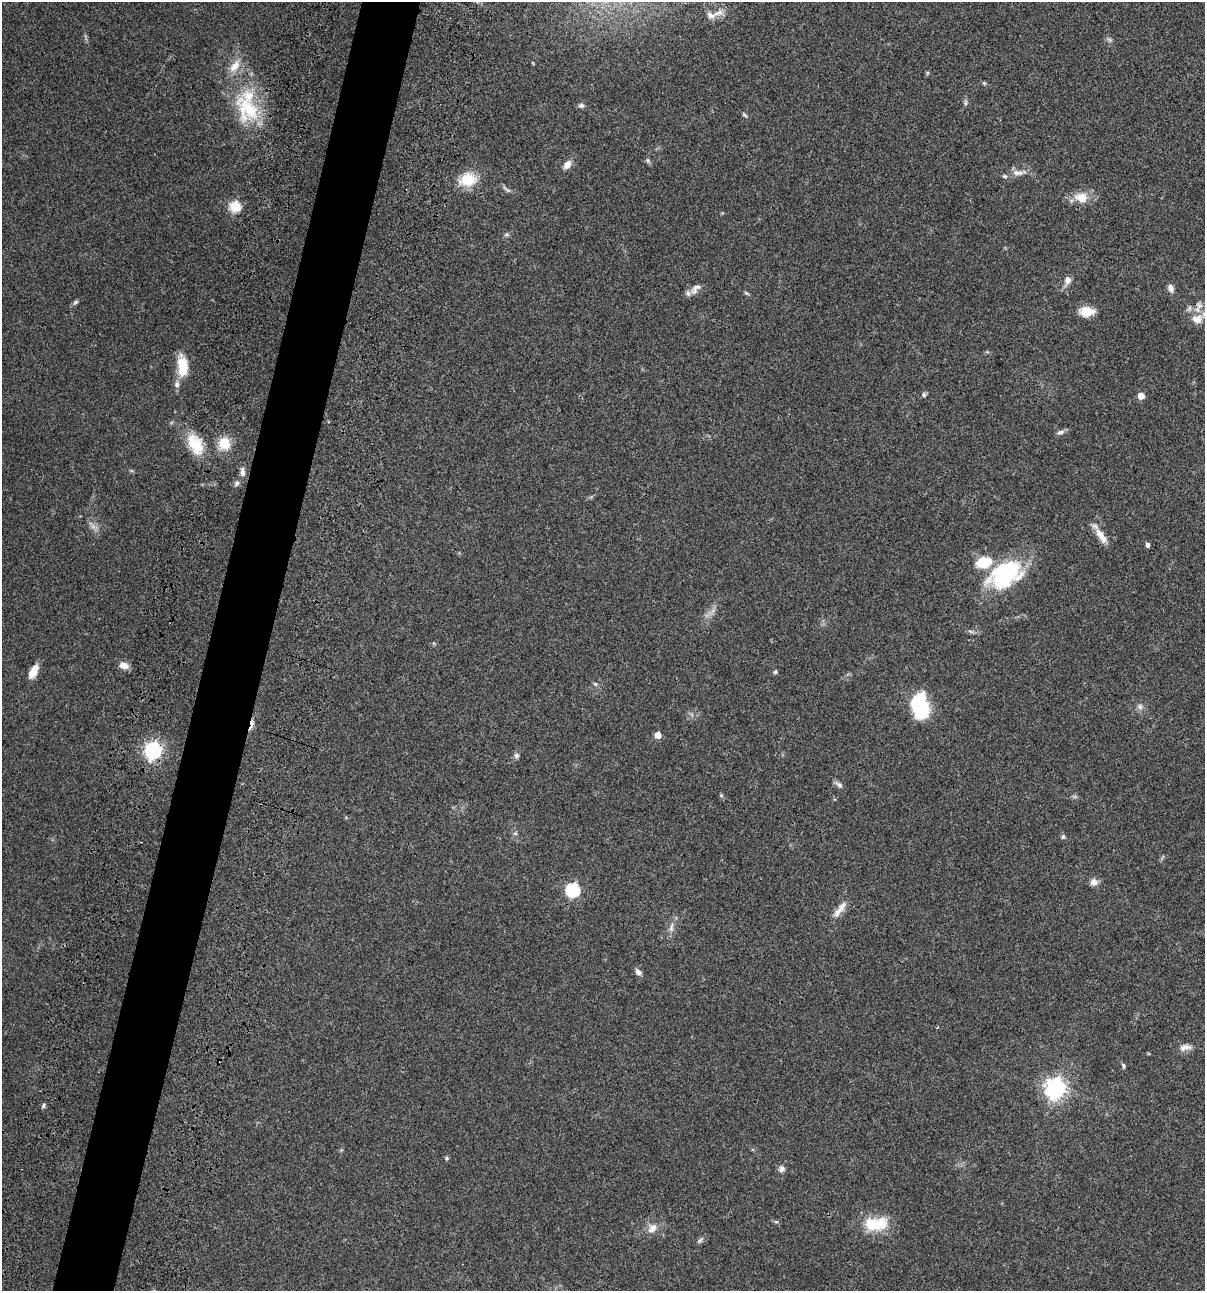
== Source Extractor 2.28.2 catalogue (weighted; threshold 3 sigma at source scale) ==
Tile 7 of 4 x 4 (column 3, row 2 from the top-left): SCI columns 2641-3843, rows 2696-3984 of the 5405 x 5389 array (HDU 1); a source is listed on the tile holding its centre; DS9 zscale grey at full resolution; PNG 1207 x 1293 px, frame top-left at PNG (2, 2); no overlay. Shown black and unused: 5% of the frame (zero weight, under 3 of 4 exposures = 9% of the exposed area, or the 3 px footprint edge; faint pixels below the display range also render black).
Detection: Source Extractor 2.28.2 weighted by HDU 2 'WHT'; one run over the whole footprint, this tile lists its part. Background 0.0468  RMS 0.0053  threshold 0.0237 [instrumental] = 3 sigma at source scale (4.5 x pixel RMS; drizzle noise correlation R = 1.50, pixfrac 1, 0.05/0.05 arcsec/px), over >= 5 px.
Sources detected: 79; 1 too faint to see at this stretch — not listed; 10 inside a brighter listed object's ellipse — not listed separately; the other 68 listed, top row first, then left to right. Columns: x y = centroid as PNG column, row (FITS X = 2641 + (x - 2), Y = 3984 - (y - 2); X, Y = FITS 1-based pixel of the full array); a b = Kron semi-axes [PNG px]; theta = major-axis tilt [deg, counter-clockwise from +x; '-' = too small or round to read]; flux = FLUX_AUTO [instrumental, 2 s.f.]
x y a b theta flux
718 13 19 8 23 4.1
1109 40 7 6 - 1.2
533 63 5 3 - 0.4
235 66 21 10 54 7.1
927 73 6 4 89 0.6
984 83 7 4 -44 0.68
965 103 8 5 85 1.1
581 106 7 6 - 1.3
248 109 44 31 -63 35
745 115 8 4 -38 0.89
648 160 7 6 - 1.1
567 165 11 7 50 3.6
1019 173 22 7 3 4.3
468 179 24 18 12 13
507 189 14 5 -35 1.6
1081 197 19 14 -8 8
235 206 6 6 - 38
507 234 8 5 7 1
1067 281 13 8 69 2.8
1171 288 9 6 -68 2.6
695 289 18 9 46 3.8
746 293 8 4 -35 0.82
75 302 8 5 27 1.1
1199 306 14 9 84 3.6
1086 311 16 10 -1 8
1197 319 18 13 4 6.3
182 366 25 12 -85 13
924 395 6 6 - 1
1141 396 5 5 - 6.6
1060 432 10 6 20 1.7
195 444 27 16 -61 16
224 444 12 12 - 11
242 472 13 6 -87 2.4
237 483 9 6 69 1.4
93 526 16 7 -39 2.8
1100 534 15 10 -49 4.5
1148 545 5 5 - 1.2
1005 575 43 27 29 48
712 612 13 3 45 1.9
124 665 10 7 -17 4.2
33 672 16 8 63 5.9
775 672 6 5 - 0.88
595 684 6 5 - 0.87
920 706 21 13 -82 41
1140 706 9 7 -78 1.9
252 724 16 5 78 2.7
658 735 5 5 - 6.3
153 751 7 7 - 190
516 755 7 7 - 1.3
839 784 12 6 -42 1.8
721 795 6 4 -47 0.71
515 833 6 4 1 0.75
1063 837 7 5 74 0.96
1094 882 9 8 - 3.2
573 890 6 6 - 73
838 912 18 9 56 4
671 928 15 6 81 2.9
638 972 8 6 -47 2.1
1185 1047 17 9 8 3.4
1123 1066 7 4 -74 0.95
1055 1088 8 7 - 300
43 1105 7 4 56 1
447 1158 6 5 - 0.74
781 1169 8 8 - 2
776 1222 6 4 -1 0.73
876 1224 30 17 4 17
652 1228 14 10 47 4.7
700 1240 11 5 47 1.3
Overlapping masked pixels (flux is a lower limit): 2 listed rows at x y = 252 724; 153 751